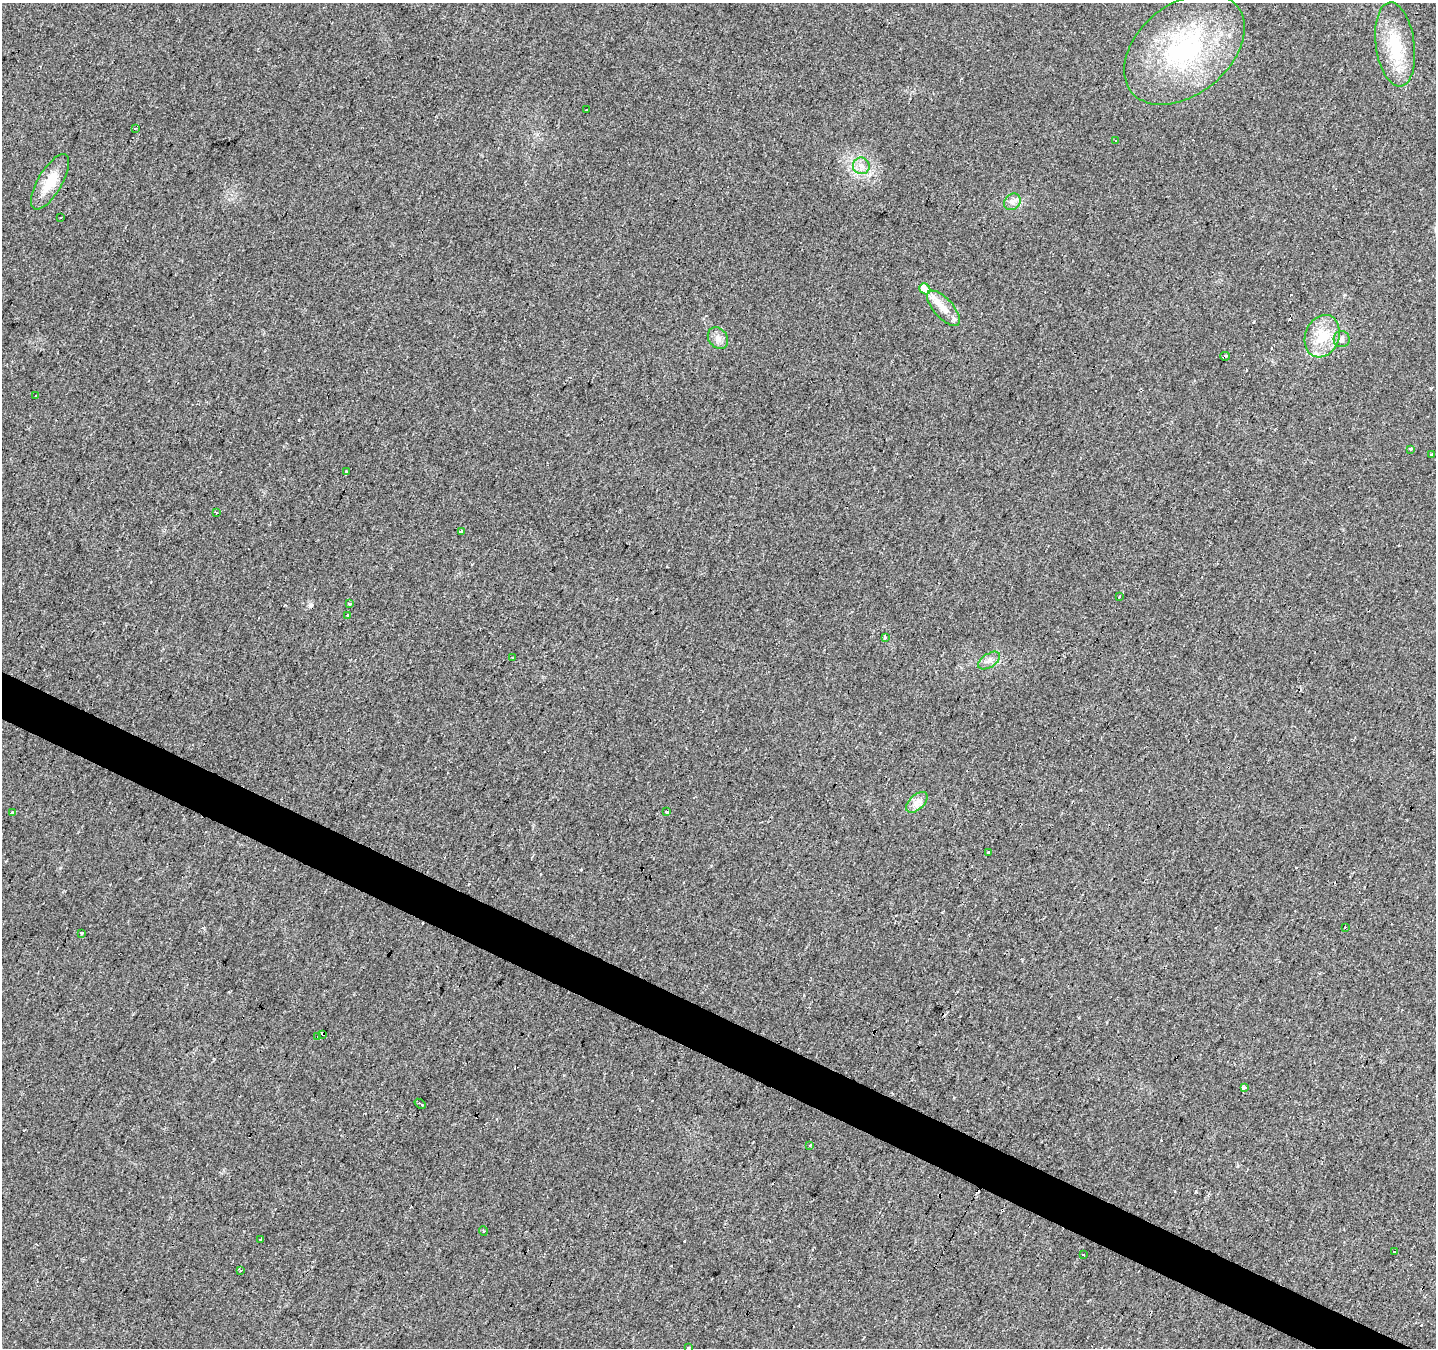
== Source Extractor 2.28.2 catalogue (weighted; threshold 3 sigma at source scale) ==
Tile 6 of 4 x 4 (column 2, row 2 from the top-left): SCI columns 1440-2873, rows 2956-4301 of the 5741 x 5843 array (HDU 1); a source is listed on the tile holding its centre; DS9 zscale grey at full resolution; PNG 1438 x 1350 px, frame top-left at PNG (2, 3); each listed source drawn as its Kron ellipse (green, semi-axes under 4 px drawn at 4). Shown black and unused: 3% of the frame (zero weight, under 2 of 3 exposures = <1% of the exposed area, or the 3 px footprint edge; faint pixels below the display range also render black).
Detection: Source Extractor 2.28.2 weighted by HDU 2 'WHT'; one run over the whole footprint, this tile lists its part. Background 0.022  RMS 0.006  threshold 0.0268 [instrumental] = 3 sigma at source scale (4.5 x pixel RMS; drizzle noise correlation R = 1.50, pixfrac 1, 0.0396/0.0396 arcsec/px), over >= 5 px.
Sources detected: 68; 23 cosmic-ray / hot-pixel residue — neither listed nor drawn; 1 inside a brighter listed object's ellipse — not listed separately; the other 44 listed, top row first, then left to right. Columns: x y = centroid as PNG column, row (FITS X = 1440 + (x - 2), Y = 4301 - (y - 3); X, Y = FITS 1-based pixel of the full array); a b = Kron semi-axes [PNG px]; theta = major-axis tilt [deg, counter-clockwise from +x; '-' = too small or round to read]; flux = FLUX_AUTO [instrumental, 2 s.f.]
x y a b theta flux
1395 44 42 19 -82 29
1184 49 68 45 39 100
587 110 3 3 - 2.2
135 128 3 2 - 0.92
1116 140 3 3 - 1.7
861 166 8 8 - 3.3
50 182 31 12 60 14
1012 202 9 7 45 2.7
61 217 3 2 - 0.45
925 289 6 5 - 6.5
944 308 22 9 -48 8.3
1322 336 22 17 69 17
718 338 11 9 -53 3.6
1342 339 8 8 - 2.2
1225 356 5 3 - 2
36 395 3 3 - 1.3
1411 449 3 3 - 3.3
1431 454 3 3 - 4.8
347 472 3 2 - 0.81
216 512 3 3 - 3.5
461 531 4 3 - 8.8
1120 596 3 2 - 0.5
350 604 3 3 - 2.4
348 615 3 3 - 1.9
885 637 3 3 - 1.7
512 658 3 3 - 1.3
989 661 12 7 33 3
917 802 13 7 43 3.8
667 811 3 3 - 6
12 813 3 3 - 3.7
989 852 3 2 - 2.3
1345 927 3 3 - 3.2
81 933 3 3 - 2
323 1034 4 3 - 5.9
318 1037 3 3 - 0.64
1244 1088 4 3 - 9.2
420 1104 6 2 -40 1.9
810 1145 3 3 - 1.8
483 1231 5 3 - 0.63
261 1239 3 3 - 7
1394 1252 3 3 - 3.3
1083 1255 3 3 - 1.8
240 1271 3 3 - 0.64
688 1348 3 3 - 2.3
Overlapping masked pixels (flux is a lower limit): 1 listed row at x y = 323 1034
Isophote crosses this tile's border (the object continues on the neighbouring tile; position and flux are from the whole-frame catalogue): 1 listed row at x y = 688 1348
Unlisted compact peaks at least as high as the median listed source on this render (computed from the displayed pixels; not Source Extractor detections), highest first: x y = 285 605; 60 868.